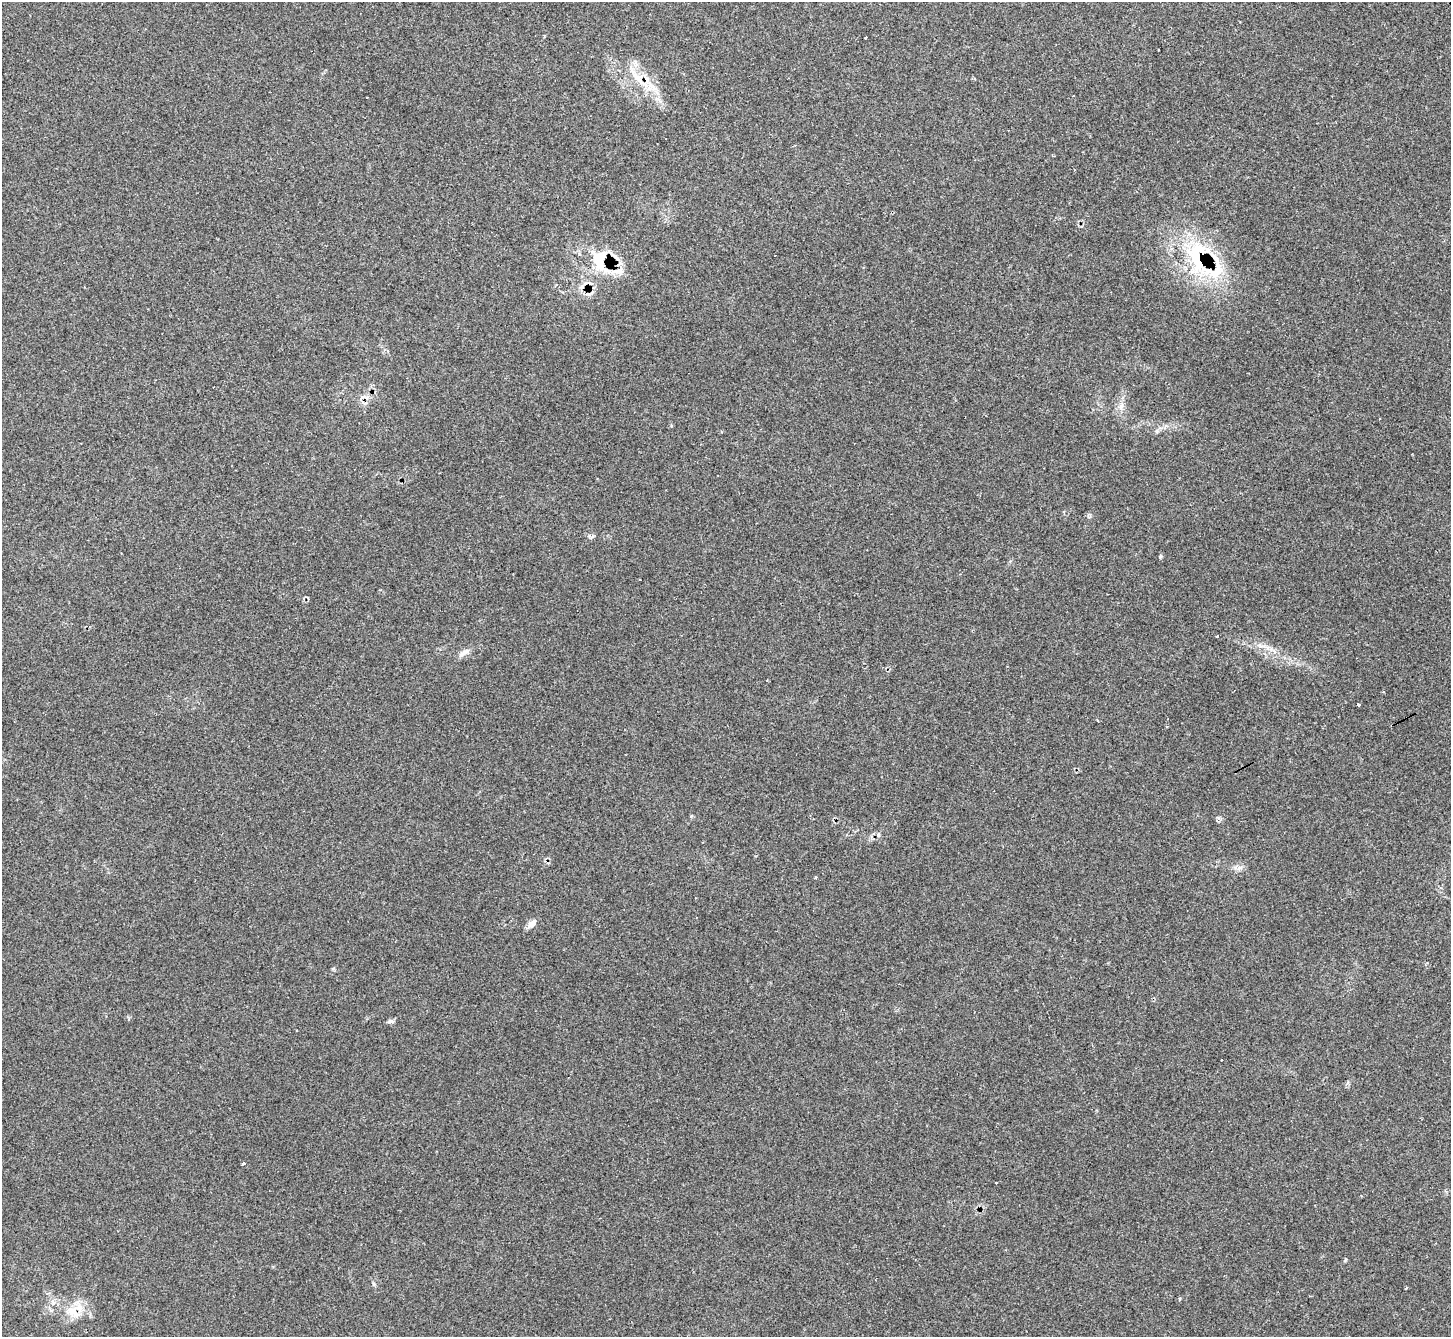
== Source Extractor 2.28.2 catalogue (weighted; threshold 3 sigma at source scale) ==
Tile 10 of 4 x 4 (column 2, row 3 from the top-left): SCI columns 1517-2965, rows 1539-2873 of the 5873 x 5864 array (HDU 1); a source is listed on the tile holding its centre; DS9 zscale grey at full resolution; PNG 1453 x 1339 px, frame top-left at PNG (2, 2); no overlay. Shown black and unused: <1% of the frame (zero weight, under 2 of 3 exposures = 3% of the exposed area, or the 3 px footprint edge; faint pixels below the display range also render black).
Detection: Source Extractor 2.28.2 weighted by HDU 2 'WHT'; one run over the whole footprint, this tile lists its part. Background 0.221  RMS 0.0092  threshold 0.0414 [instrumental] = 3 sigma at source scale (4.5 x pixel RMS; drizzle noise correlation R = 1.50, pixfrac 1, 0.05/0.05 arcsec/px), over >= 5 px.
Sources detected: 31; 5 cosmic-ray / hot-pixel residue — not listed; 2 inside a brighter listed object's ellipse — not listed separately; the other 24 listed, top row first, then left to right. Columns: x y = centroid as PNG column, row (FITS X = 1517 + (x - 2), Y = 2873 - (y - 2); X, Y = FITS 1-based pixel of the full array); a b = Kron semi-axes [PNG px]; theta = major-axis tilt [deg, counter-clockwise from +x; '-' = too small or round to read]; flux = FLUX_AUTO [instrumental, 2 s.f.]
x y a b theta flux
866 37 3 3 - 1.6
639 79 45 8 -47 22
367 97 3 2 - 0.67
1198 257 55 40 -72 94
600 261 37 24 -84 41
213 387 2 2 - 0.86
1121 406 11 6 65 4.3
1160 556 6 4 71 1.1
1217 636 3 3 - 3.1
1260 646 10 3 -21 2.5
464 653 19 6 33 4.9
1383 692 3 3 - 1
1359 705 3 3 - 13
691 816 4 4 - 0.98
878 835 6 3 73 1.2
1239 868 8 5 45 2.7
532 923 11 8 43 5.7
390 1021 9 4 9 1.9
1222 1060 3 2 - 0.61
244 1163 4 3 - 2.9
996 1183 3 3 - 1.5
1345 1260 6 3 71 0.98
1406 1288 3 2 - 1.8
73 1312 22 10 -37 13
Overlapping masked pixels (flux is a lower limit): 4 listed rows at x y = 639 79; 1198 257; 600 261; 73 1312
Unlisted compact peaks at least as high as the median listed source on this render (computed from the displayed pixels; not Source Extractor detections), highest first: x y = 1218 818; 591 537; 374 1284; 333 969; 815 877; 1348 1083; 1089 517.